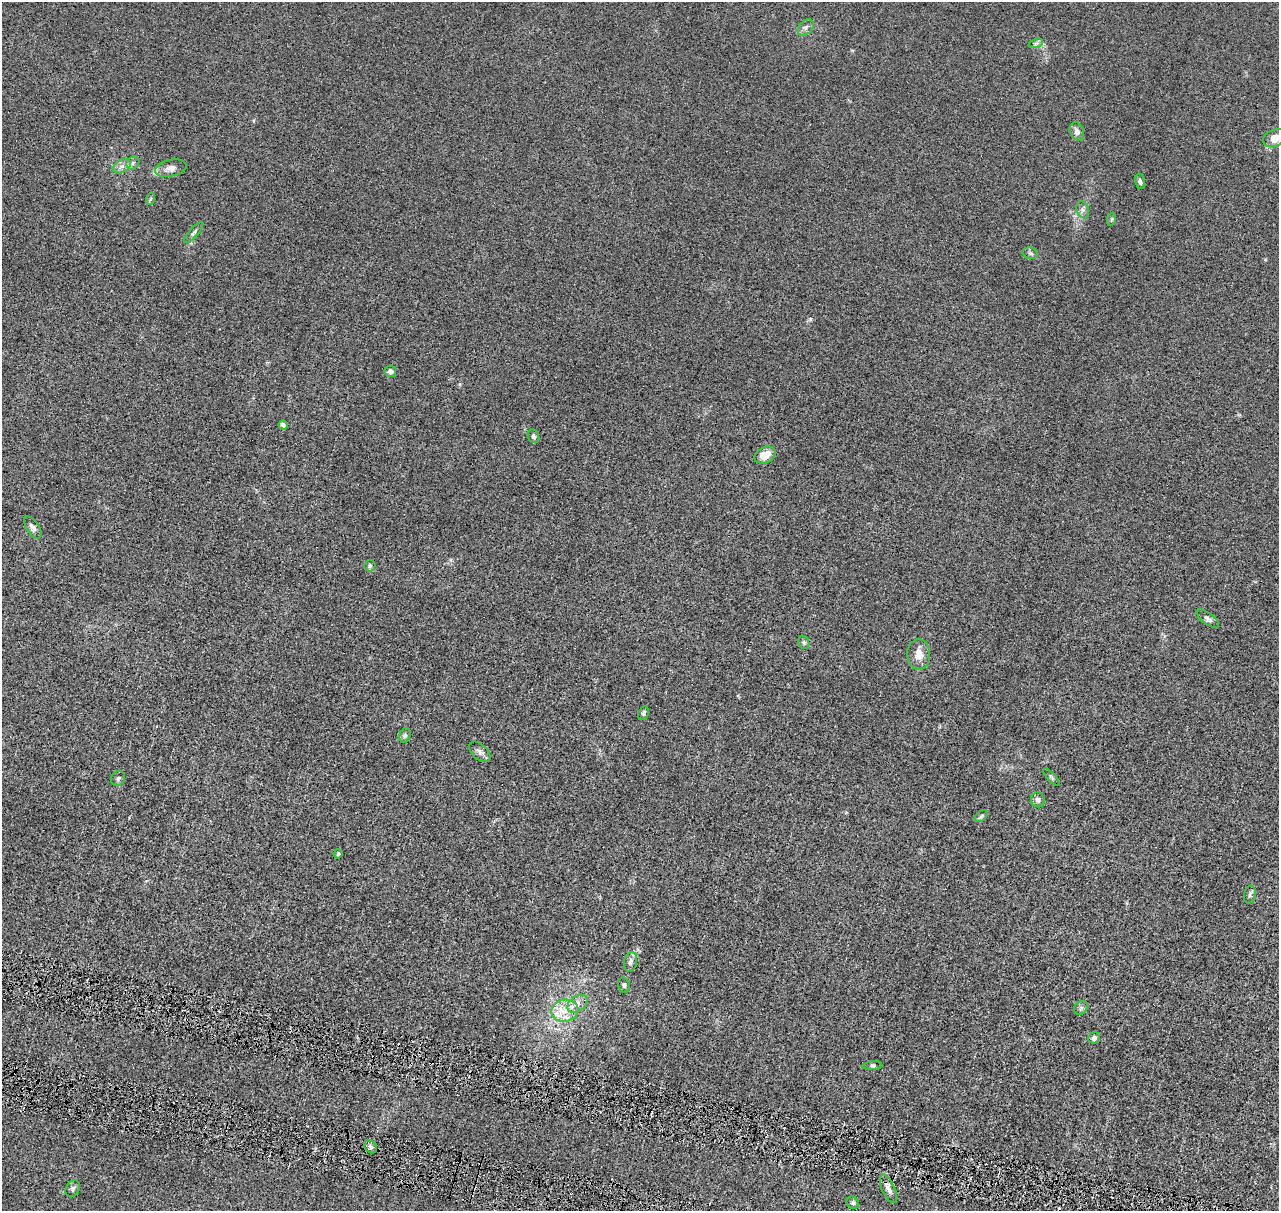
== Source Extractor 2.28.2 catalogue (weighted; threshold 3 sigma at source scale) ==
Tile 6 of 4 x 4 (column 2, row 2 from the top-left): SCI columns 1294-2570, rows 2671-3879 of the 5140 x 5218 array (HDU 1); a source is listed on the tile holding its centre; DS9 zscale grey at full resolution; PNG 1281 x 1213 px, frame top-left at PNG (2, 2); each listed source drawn as its Kron ellipse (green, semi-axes under 4 px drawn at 4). Shown black and unused: <1% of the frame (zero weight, under 4 of 8 exposures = <1% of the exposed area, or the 3 px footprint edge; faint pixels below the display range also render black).
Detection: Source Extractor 2.28.2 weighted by HDU 2 'WHT'; one run over the whole footprint, this tile lists its part. Background 0.0119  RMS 0.0042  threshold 0.0172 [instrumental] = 3 sigma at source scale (4.09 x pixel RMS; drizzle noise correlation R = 1.36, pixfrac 0.8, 0.05/0.05 arcsec/px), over >= 5 px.
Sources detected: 43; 1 inside a brighter listed object's ellipse — not listed separately; the other 42 listed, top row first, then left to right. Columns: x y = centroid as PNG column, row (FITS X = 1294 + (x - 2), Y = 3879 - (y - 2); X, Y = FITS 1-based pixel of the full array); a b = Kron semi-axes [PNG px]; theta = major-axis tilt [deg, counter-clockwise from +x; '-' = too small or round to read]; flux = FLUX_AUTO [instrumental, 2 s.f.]
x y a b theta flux
806 27 9 6 46 1.4
1036 43 7 4 19 0.9
1077 131 9 7 -66 1.8
1274 138 12 8 23 5.9
133 163 7 5 47 1
122 166 9 6 30 1.6
171 168 16 8 13 2.9
1140 181 8 4 -78 0.9
150 199 6 4 70 0.5
1083 210 8 6 -73 1.1
1112 219 6 4 71 0.47
194 233 13 4 48 0.96
1030 253 8 5 -15 0.81
390 371 6 5 - 1.8
283 425 5 4 - 1.2
533 436 7 5 -65 0.88
765 455 11 8 26 4.9
33 527 13 6 -56 1.5
370 566 6 5 - 0.79
1208 619 13 5 -37 1.3
804 642 7 5 -68 0.71
919 654 15 11 -89 4.2
644 713 7 5 67 0.84
405 735 7 5 72 0.83
480 752 13 7 -43 1.4
1051 777 11 4 -49 0.67
118 778 7 6 - 0.98
1038 800 7 7 - 1.3
981 816 7 4 44 0.73
338 854 5 4 - 0.47
1250 895 9 5 79 0.87
630 962 10 6 78 1.4
624 985 8 6 -74 0.83
577 1004 11 7 38 2.5
1081 1008 7 6 - 0.9
565 1011 13 11 12 5.6
1094 1038 6 5 - 1.5
873 1066 9 4 4 0.67
370 1147 7 6 - 1.1
73 1189 9 6 63 0.98
888 1189 15 6 -65 2
853 1203 6 5 - 0.73
Isophote crosses this tile's border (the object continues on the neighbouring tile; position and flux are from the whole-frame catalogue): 1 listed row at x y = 1274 138